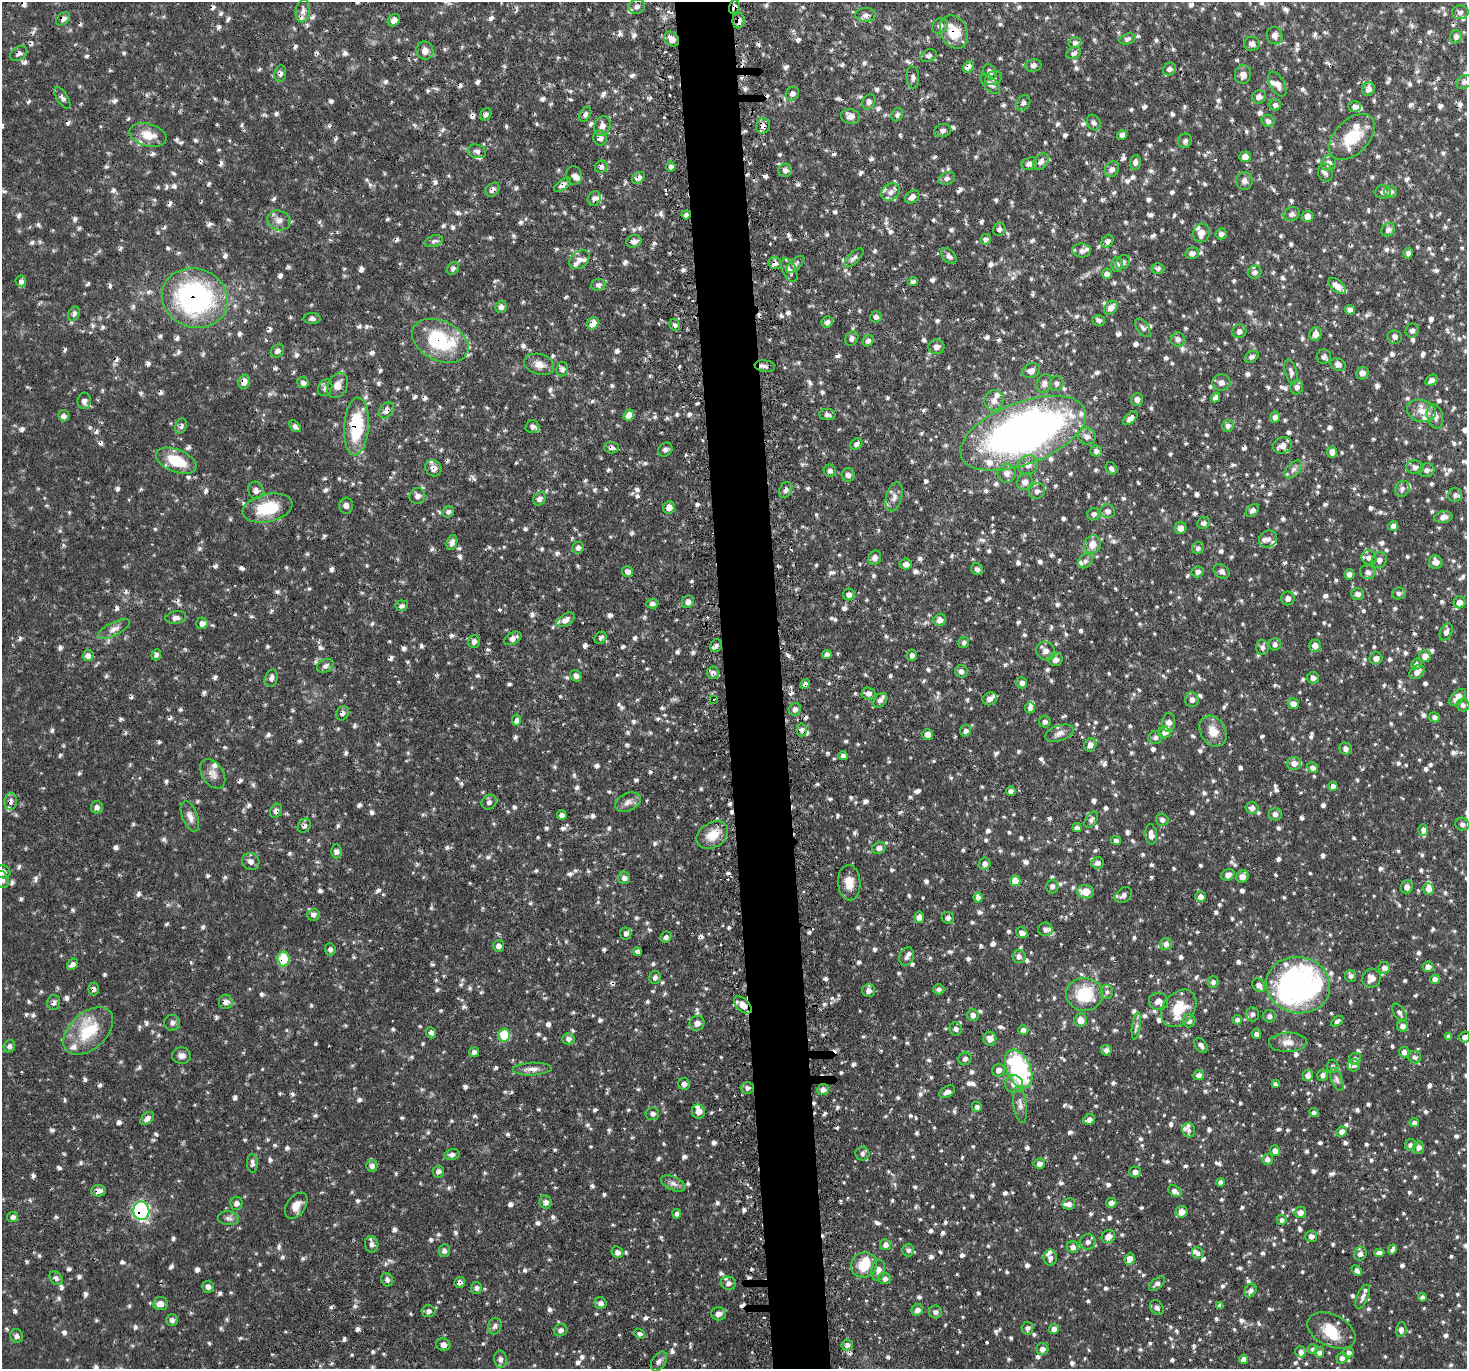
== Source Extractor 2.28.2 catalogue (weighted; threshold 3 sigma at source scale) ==
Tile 5 of 3 x 3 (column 2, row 2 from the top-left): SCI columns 1494-2958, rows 1513-2879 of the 4449 x 4416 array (HDU 1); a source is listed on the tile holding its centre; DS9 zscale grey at full resolution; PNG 1469 x 1371 px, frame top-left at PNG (2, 2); each listed source drawn as its Kron ellipse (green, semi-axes under 4 px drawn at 4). Shown black and unused: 4% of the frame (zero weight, under 2 of 3 exposures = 4% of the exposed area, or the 3 px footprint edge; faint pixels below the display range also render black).
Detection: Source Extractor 2.28.2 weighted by HDU 2 'WHT'; one run over the whole footprint, this tile lists its part. Background 0.0723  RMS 0.0065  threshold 0.0292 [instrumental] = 3 sigma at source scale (4.5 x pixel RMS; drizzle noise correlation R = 1.50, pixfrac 1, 0.05/0.05 arcsec/px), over >= 5 px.
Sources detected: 1732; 1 too faint to see at this stretch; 2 inside a brighter object's white glare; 45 cosmic-ray / hot-pixel residue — neither listed nor drawn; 66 inside a brighter listed object's ellipse — not listed separately; of the other 1618, all 500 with FLUX_AUTO >= 1.98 (the completeness limit of this list) listed and drawn (1118 fainter detections not listed), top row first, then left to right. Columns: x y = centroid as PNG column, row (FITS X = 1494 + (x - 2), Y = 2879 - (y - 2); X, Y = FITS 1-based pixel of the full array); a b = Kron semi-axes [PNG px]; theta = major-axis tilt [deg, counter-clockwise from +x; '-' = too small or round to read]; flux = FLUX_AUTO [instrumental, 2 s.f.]
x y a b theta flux
637 7 8 7 - 2.6
734 7 7 5 72 2.8
303 11 11 7 82 3.4
1460 12 8 6 2 2.4
866 15 10 7 1 2.6
63 19 8 5 38 2.6
394 20 7 5 47 3.5
738 21 8 6 88 3.3
940 26 8 7 - 3.2
954 32 17 13 -63 18
1275 36 9 7 -69 3
1456 37 6 6 - 2.5
672 39 8 6 -43 6
1127 39 8 5 18 2.1
1075 43 6 5 - 2.3
1252 44 7 7 - 2.9
425 51 9 8 - 4.2
19 53 9 6 35 2.2
1074 53 8 5 28 2.3
929 56 8 6 22 2.3
1033 65 8 6 14 2.4
968 67 6 5 - 4.7
1169 69 7 6 - 2.4
990 72 8 6 -62 2.5
280 74 8 6 82 2.3
1243 75 9 8 - 3.6
913 77 11 6 -86 2.5
994 78 9 6 22 2.5
1464 82 8 6 38 2.4
990 84 12 6 -47 3.2
1277 84 14 7 -60 3.8
1368 89 7 6 - 3.4
792 94 7 6 - 2.4
1259 97 7 6 - 3.3
62 98 12 5 -58 2.2
869 102 8 6 61 2.5
1023 103 8 6 56 2.2
1275 105 6 5 - 2.8
1354 106 6 5 - 2.9
486 114 7 5 58 2.3
585 114 8 5 60 2
897 115 7 5 60 2.3
850 116 9 7 -14 4.6
1268 121 6 6 - 2.5
1094 123 8 6 -63 2.4
602 126 10 8 71 4.1
763 126 8 7 - 2.7
943 130 8 6 13 2.4
148 135 19 11 -14 11
1122 135 5 4 - 2
1352 137 27 17 45 24
600 138 7 6 - 4
1185 141 7 7 - 2.1
477 151 9 6 -14 2.5
1245 157 6 5 - 4.1
1041 162 9 6 50 3.3
1135 162 7 5 80 2.7
1329 163 8 7 - 3.2
1029 164 8 6 21 3.1
601 167 6 6 - 2.1
671 167 5 4 - 2.6
1112 169 8 6 54 3
785 170 7 6 - 2.9
1326 173 9 7 -70 2.4
574 175 9 7 -75 2.4
638 178 7 5 36 3
947 178 8 6 24 2.2
1244 181 9 8 - 2.9
562 185 10 5 38 2.6
492 190 8 6 47 3.4
890 192 10 8 36 4
1383 192 8 6 6 2.7
1391 192 6 6 - 2.2
912 197 8 5 41 4
594 199 7 6 - 2.9
1292 214 8 6 26 2.5
686 215 4 4 - 2.3
1308 217 6 5 - 3.9
279 220 11 10 - 4.7
999 229 7 6 - 2.1
1388 230 7 6 - 2.8
1201 233 9 8 - 5
1221 234 5 5 - 2.4
986 239 5 5 - 2.2
434 241 9 5 16 2.3
634 241 7 6 - 3.1
1108 241 7 5 50 2.7
1081 251 9 7 -7 2.5
1192 253 7 5 15 2.7
1408 253 5 4 - 2.2
949 256 9 6 -45 2.9
854 258 12 5 44 2.4
579 260 11 8 40 3.9
1123 262 7 6 - 2
775 263 7 6 - 3.8
795 264 11 5 43 2.1
1117 264 7 6 - 2.4
453 268 7 5 58 2
1158 268 6 5 - 2.1
789 270 13 6 -65 3.6
1255 272 7 6 - 2.4
1107 274 5 5 - 3.4
21 281 5 5 - 2.5
913 281 5 4 - 2.2
598 285 7 6 - 2.5
1337 286 10 5 -39 4.9
195 298 33 29 -20 130
501 307 6 5 - 2.4
1111 308 8 6 44 5.3
1350 310 5 4 - 2.3
74 314 8 5 67 2.3
876 317 5 5 - 2.1
312 319 8 5 -1 2.1
1099 320 6 5 - 2.1
827 322 6 5 - 2.5
593 323 6 5 - 8.5
675 325 6 5 - 2
1143 328 11 6 -51 2.2
1239 331 7 6 - 3
1412 331 7 6 - 2.3
1316 334 7 6 - 3.7
1395 337 7 6 - 2.3
852 339 8 6 56 2.5
1178 339 7 7 - 2.8
440 341 30 19 -26 51
868 341 6 5 - 2.7
936 347 8 7 - 3.3
277 351 7 6 - 2.7
1252 357 7 5 32 2
1324 357 7 7 - 2.5
539 364 15 10 -17 6
1338 364 8 6 -25 2.8
765 366 10 6 -8 2.3
562 369 7 6 - 2.2
1031 371 9 7 27 3.4
1291 372 13 5 -74 2.4
1362 373 6 6 - 3.2
1432 380 6 5 - 2.5
244 382 7 5 76 5.3
303 383 5 5 - 3.3
1057 383 7 6 - 2.2
1221 383 9 8 - 3.6
1044 384 10 7 69 3.2
338 385 13 9 64 5.7
1297 387 7 6 - 2.4
325 388 9 6 62 2.3
1215 398 5 4 - 2.5
1137 399 6 6 - 2.8
994 400 10 9 - 4.7
84 401 8 6 88 2.6
386 410 9 6 54 4.3
1421 411 15 11 -16 6.7
629 415 6 5 - 5.7
827 415 8 5 -3 2.2
64 416 6 5 - 2.5
1435 416 12 8 -78 4.7
1275 417 6 5 - 2.2
1130 418 9 4 42 3.2
181 426 8 5 68 2
295 426 7 4 -47 2.3
356 426 29 12 86 39
1228 426 6 5 - 2.1
532 427 7 6 - 3.3
1023 433 66 31 21 380
1087 436 9 8 - 4
856 444 6 5 - 2
1282 446 10 7 26 6.6
611 448 7 6 - 2.1
665 449 8 6 41 2.5
1096 451 6 5 - 2.4
1332 452 5 5 - 4.2
176 461 21 11 -22 20
1028 465 10 9 - 4.5
1415 467 8 7 - 2.5
433 468 8 7 - 4.8
1111 468 7 5 -63 2
1293 469 11 6 45 2.9
1427 470 8 7 - 2.6
830 471 6 6 - 2
1007 473 9 9 - 4.2
848 475 6 6 - 2.8
1025 482 8 7 - 3.9
1402 489 8 7 - 2.4
256 490 9 7 -67 3.5
786 490 8 6 62 2.5
1037 491 8 7 - 3.2
1455 495 7 7 - 2.2
417 496 8 7 - 2.8
894 497 15 8 74 4.1
540 499 7 5 57 3.7
346 506 8 7 - 2.7
669 507 6 5 - 5.3
268 508 25 14 13 28
1252 510 7 5 40 2.1
1108 511 7 7 - 3.3
448 512 6 5 - 2.2
1094 514 6 6 - 2.5
1443 517 9 5 11 3.2
1204 523 7 5 30 2.1
1393 526 5 5 - 3
1181 528 6 6 - 4.2
1268 539 9 8 - 3.4
452 542 7 5 74 3.4
1092 544 9 8 - 7.3
578 548 6 5 - 2.2
1198 548 6 6 - 2.1
875 558 7 6 - 2.9
1369 558 8 7 - 3.6
1379 560 8 7 - 3.2
1085 561 8 6 47 2.2
1436 562 7 6 - 3.7
906 564 6 5 - 3.8
977 569 6 5 - 2
628 571 5 5 - 2.8
1221 571 8 6 -35 2.8
1197 572 6 5 - 2.8
1368 572 8 7 - 2.9
1349 574 5 5 - 2.8
1399 593 7 6 - 2.4
849 594 6 6 - 2.6
1358 594 6 5 - 2.6
1288 598 7 6 - 3
688 602 6 5 - 2.6
1460 602 6 6 - 4.7
652 604 6 5 - 2
402 606 6 5 - 2.1
176 618 10 6 8 2.8
566 620 10 5 33 3.3
940 620 6 6 - 3.5
202 623 6 5 - 4
114 629 17 6 27 4.2
1446 632 9 6 65 3
513 638 9 5 30 3
600 638 6 5 - 2.2
474 641 6 5 - 2.8
964 642 6 5 - 2
1275 644 6 6 - 2.2
716 645 7 5 57 2.3
1315 646 6 6 - 4.3
1262 647 7 6 - 2.5
1046 651 10 9 - 4.4
827 654 5 4 - 2.5
88 655 5 5 - 2.9
156 655 6 4 69 2
912 655 6 5 - 2
1425 656 6 6 - 5.1
1376 658 6 6 - 3.3
1056 660 7 6 - 3.3
1416 664 6 5 - 2
325 666 9 6 27 2.7
961 671 6 6 - 2.6
1417 672 8 6 39 3.8
713 673 6 6 - 2.9
576 676 6 5 - 2.6
271 678 9 6 77 2.4
1313 678 6 5 - 3
1022 683 5 5 - 2.5
805 684 5 4 - 3
868 693 7 6 - 2.8
1458 697 10 6 46 6.1
713 699 3 3 - 7.7
990 699 7 6 - 3.3
880 700 8 5 51 2.4
1192 700 7 6 - 2.8
1293 704 6 5 - 4.2
1463 705 6 6 - 2
1030 708 5 5 - 2.4
795 709 6 6 - 3.1
342 713 7 6 - 2
1434 717 5 5 - 2.8
517 720 5 4 - 2.3
1045 722 6 5 - 2
1169 722 9 6 83 3.9
802 730 6 5 - 2.8
965 731 6 5 - 2.6
1213 731 16 12 -58 9.6
1164 732 6 5 - 2.8
1059 733 15 7 18 3.7
928 735 5 5 - 4.7
1155 738 7 6 - 2.2
1090 745 7 6 - 4.2
1346 749 6 6 - 2.9
843 756 4 4 - 2.2
1294 763 7 6 - 4.2
1313 768 5 5 - 2.9
213 774 16 10 -57 4.9
1333 786 4 4 - 2.5
1011 791 5 4 - 3
11 801 9 6 87 2.6
489 802 8 7 - 2.1
628 802 13 9 24 3.8
97 807 6 6 - 2.5
1252 808 6 6 - 3
276 811 7 5 62 2.6
1275 814 6 6 - 2.8
562 815 5 4 - 2
190 816 16 7 -69 4.3
1091 820 9 5 55 2.1
1162 820 6 6 - 2.2
1462 824 7 6 - 2.9
304 826 7 6 - 2.1
1077 828 4 4 - 2.7
1423 830 6 5 - 2.8
1151 834 10 6 -86 4.6
712 835 17 12 34 12
1116 840 5 4 - 2
879 848 7 6 - 2.5
336 851 7 5 90 2.5
251 861 9 8 - 3.2
1097 863 6 5 - 2.9
985 864 6 5 - 3.1
3 872 7 6 - 2.7
1228 875 7 5 30 3.4
1242 877 6 5 - 5.1
624 878 6 6 - 2.4
2 880 9 6 -71 2.6
1015 881 5 5 - 9.1
849 883 17 11 -87 8.5
1052 886 7 6 - 2.4
1407 887 6 6 - 3.4
1428 889 6 5 - 4.3
1086 892 8 6 -11 9.1
1123 895 9 7 41 2.6
978 897 5 4 - 3
1200 897 5 5 - 3.8
314 915 6 6 - 2.3
919 917 6 5 - 3.2
948 918 6 6 - 2.3
1045 929 7 6 - 2.3
1022 933 6 5 - 3.6
626 934 6 5 - 2.2
666 937 6 5 - 2.2
1166 944 6 6 - 2.6
499 946 6 5 - 2.6
330 949 6 5 - 2.2
637 952 4 4 - 2.3
906 956 9 7 67 2.6
1019 956 7 6 - 2.8
283 959 7 6 - 23
73 964 6 5 - 2.8
1428 967 5 5 - 3.2
1384 968 6 5 - 3.6
1351 976 6 5 - 2.3
655 977 6 5 - 2.4
1371 978 10 9 - 5.2
1435 979 5 4 - 4.2
1213 982 6 5 - 2.7
1259 985 7 5 -52 3.6
1298 985 32 28 -11 210
93 989 6 5 - 2
939 989 6 5 - 2.1
869 991 6 6 - 3.5
1107 992 7 6 - 2
1084 994 18 16 -4 28
1158 1001 9 8 - 4.6
54 1002 7 6 - 2.4
226 1002 7 7 - 3.7
743 1005 11 6 -44 7.1
1179 1008 21 15 50 18
1399 1013 10 5 -59 2.3
1253 1014 7 6 - 2.1
973 1015 6 6 - 3.3
1269 1016 6 6 - 2.4
1080 1020 7 6 - 6.2
1189 1020 7 6 - 3.2
1237 1020 5 4 - 2.4
1337 1021 7 4 36 2
172 1023 8 8 - 2.3
697 1023 7 7 - 3.9
1136 1026 14 4 82 2.1
1402 1026 5 5 - 3.6
956 1029 6 6 - 2.2
1023 1030 5 5 - 2.3
88 1031 29 18 41 28
431 1033 6 5 - 2.3
1256 1034 5 4 - 2
504 1035 6 6 - 22
1448 1037 4 4 - 2.2
1465 1037 6 5 - 2.5
568 1039 6 5 - 2.5
990 1039 7 6 - 4.1
1288 1042 19 9 2 6
1201 1045 8 5 -54 2.5
9 1046 6 5 - 2.4
1106 1050 5 5 - 2.3
474 1052 5 5 - 2.2
1404 1052 5 5 - 3.9
181 1056 9 8 - 3.1
1415 1057 6 6 - 2.2
965 1059 7 6 - 2
1355 1059 6 5 - 2.3
1354 1065 6 6 - 2
1332 1066 6 6 - 2
532 1069 19 6 3 4.4
1019 1069 20 12 -66 86
998 1070 6 6 - 3.6
1199 1075 5 5 - 2.8
1308 1075 5 5 - 3.3
1323 1075 5 5 - 2.3
1337 1079 12 5 -69 2.5
684 1084 6 5 - 2.2
1014 1084 9 8 - 4.2
1275 1084 4 3 - 2
747 1088 6 6 - 2.1
823 1090 6 5 - 2.9
947 1092 8 5 31 3.1
1020 1105 18 6 -82 4
977 1107 5 5 - 2.3
698 1112 7 6 - 5.1
1314 1112 5 4 - 2.2
652 1114 7 6 - 2.1
147 1118 8 5 44 3.3
1089 1119 6 5 - 3.3
1414 1123 5 4 - 2.6
1189 1130 7 6 - 2
1342 1132 5 5 - 3.5
1411 1145 6 5 - 2.1
1419 1148 6 5 - 2.6
1275 1151 5 5 - 3.2
452 1154 7 5 13 2
862 1154 7 7 - 2.2
1267 1159 5 5 - 2.5
252 1163 9 5 -90 2.5
1039 1164 6 5 - 2.6
372 1166 6 5 - 2.6
438 1171 6 5 - 2.2
1135 1172 6 5 - 3.1
1220 1182 4 4 - 2.5
673 1183 13 6 -26 3.2
98 1191 7 6 - 3.6
1175 1191 7 5 -33 3
546 1202 7 6 - 2.7
237 1203 6 6 - 2.6
1111 1203 5 5 - 4
1069 1204 6 5 - 2.6
296 1206 14 9 56 6.3
141 1211 9 8 - 110
1181 1212 6 5 - 6.2
1300 1212 6 5 - 3.8
677 1214 4 4 - 2.6
13 1217 5 5 - 2.6
228 1218 10 7 -6 2.5
1282 1220 5 5 - 2.3
1108 1236 7 6 - 5.7
1311 1236 6 5 - 3.4
1088 1242 8 7 - 2.9
372 1244 8 6 -78 2.7
885 1245 5 5 - 3.2
1073 1247 6 5 - 2.8
1392 1249 5 4 - 2.5
908 1250 6 6 - 2.2
444 1251 6 5 - 2.1
617 1252 6 5 - 2.8
1198 1253 6 5 - 2
1379 1253 5 4 - 2.9
1360 1254 7 6 - 2.9
1050 1258 8 6 90 3
1130 1259 6 5 - 5.7
864 1265 13 12 - 15
878 1270 11 7 82 4.4
1357 1270 6 4 -43 2.7
56 1278 7 6 - 2.5
885 1279 6 5 - 2.6
387 1280 7 5 -65 2.2
459 1282 5 5 - 2.5
728 1283 8 6 -14 3.2
1157 1284 9 5 40 2.5
208 1287 6 6 - 2.4
476 1288 6 5 - 2.5
1251 1291 7 5 62 2.8
1363 1297 13 5 66 2.8
1422 1297 4 4 - 2.1
600 1303 6 6 - 2.5
160 1304 7 6 - 4.6
1220 1305 4 4 - 2.2
1157 1307 8 6 -48 2.3
917 1310 6 5 - 3
429 1311 7 6 - 2.1
935 1312 6 6 - 2.3
718 1314 7 6 - 3.4
172 1320 6 6 - 2.2
495 1326 8 6 74 2.1
1027 1328 6 6 - 2.1
1054 1329 5 5 - 3.3
561 1330 7 6 - 2.9
1401 1330 7 5 86 3.1
1331 1331 25 16 -26 16
640 1334 6 4 -35 2
17 1336 7 6 - 2.5
443 1344 7 6 - 4.1
847 1345 6 5 - 2.9
1042 1349 6 6 - 3.1
1313 1349 5 4 - 2
1301 1352 6 5 - 2.6
1319 1352 5 5 - 3.1
1349 1352 5 5 - 2.2
1342 1358 5 5 - 2.7
500 1359 8 6 -82 2.6
1244 1359 4 4 - 4
659 1361 11 6 57 2.6
Overlapping masked pixels (flux is a lower limit): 44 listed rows (the first 20) at x y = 734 7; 63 19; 738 21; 940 26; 954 32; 19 53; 1074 53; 968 67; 280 74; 994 78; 763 126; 600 138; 638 178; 562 185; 492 190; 594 199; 775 263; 195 298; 593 323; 440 341
Isophote crosses this tile's border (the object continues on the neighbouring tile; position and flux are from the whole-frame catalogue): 4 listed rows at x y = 1462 824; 3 872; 2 880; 1465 1037